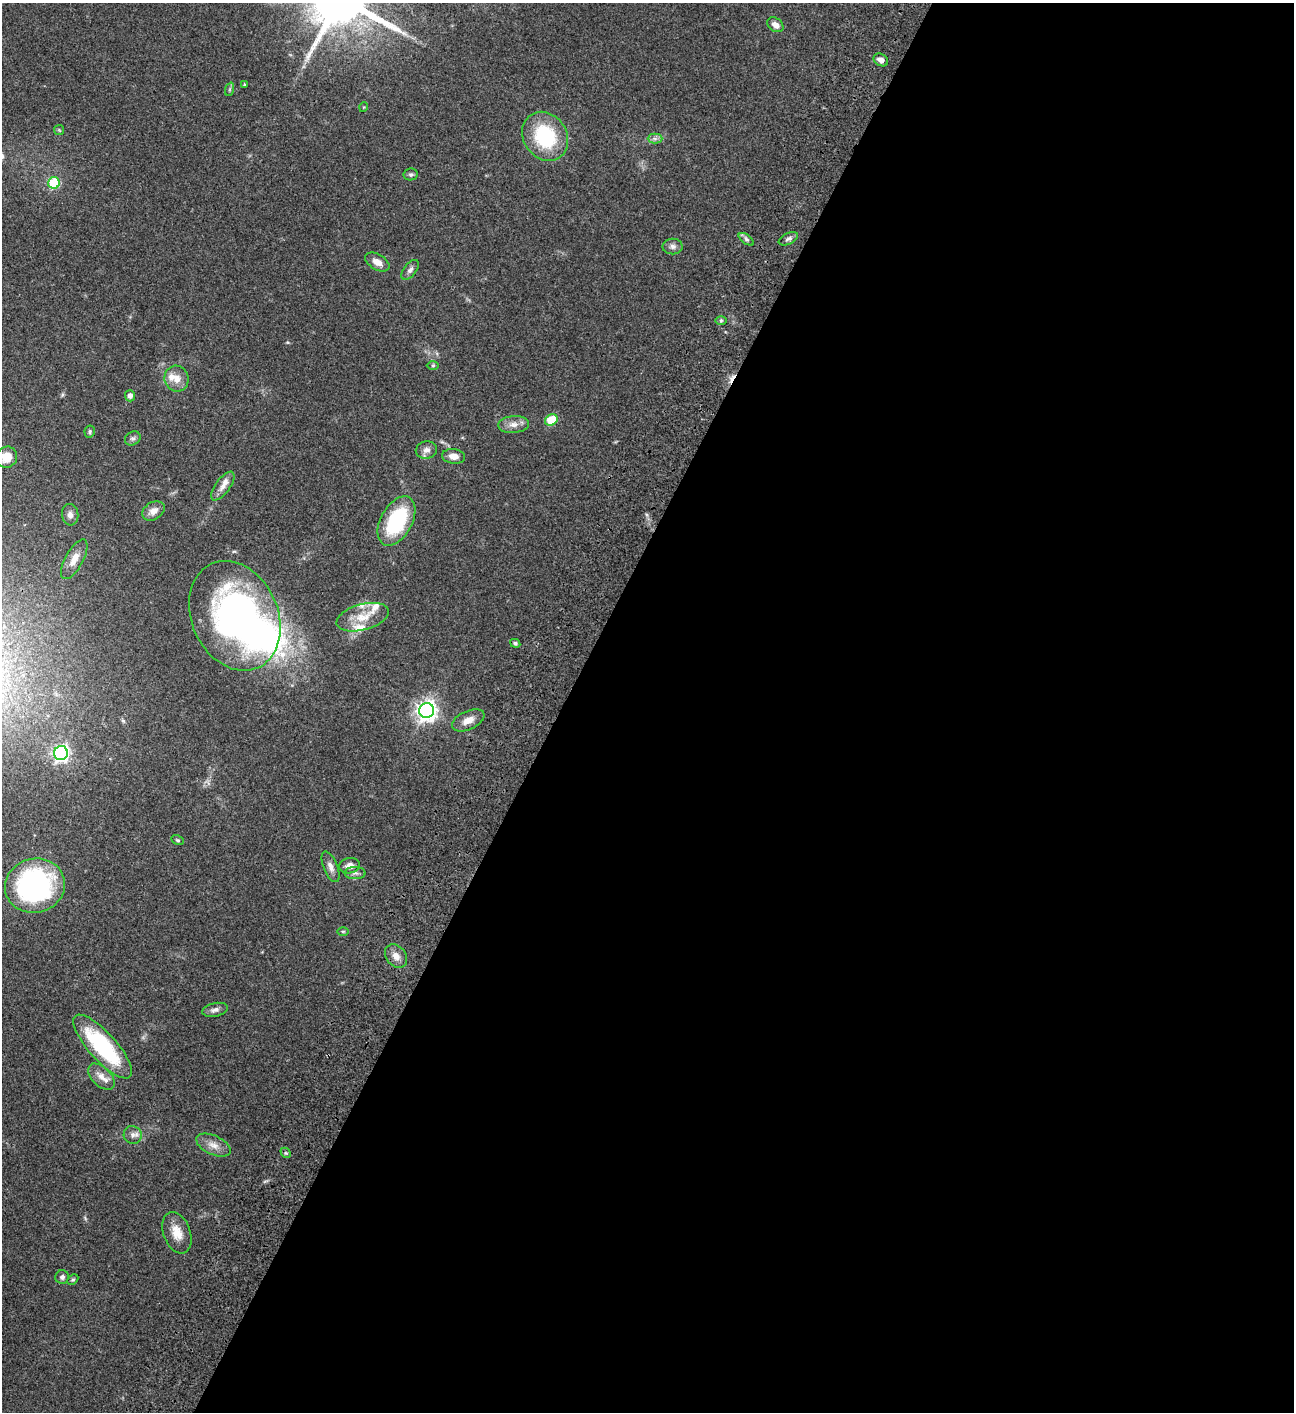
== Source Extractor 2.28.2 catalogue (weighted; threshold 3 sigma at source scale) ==
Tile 12 of 4 x 4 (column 4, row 3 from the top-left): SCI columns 4382-5673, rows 1613-3022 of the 6051 x 6048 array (HDU 1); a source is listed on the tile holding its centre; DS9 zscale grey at full resolution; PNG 1296 x 1414 px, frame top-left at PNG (2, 3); each listed source drawn as its Kron ellipse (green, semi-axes under 4 px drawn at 4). Shown black and unused: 57% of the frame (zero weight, under 3 of 4 exposures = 13% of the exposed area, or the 3 px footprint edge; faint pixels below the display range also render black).
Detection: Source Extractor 2.28.2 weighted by HDU 2 'WHT'; one run over the whole footprint, this tile lists its part. Background 0.0643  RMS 0.0059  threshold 0.0264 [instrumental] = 3 sigma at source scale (4.5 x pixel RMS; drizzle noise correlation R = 1.50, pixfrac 1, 0.05/0.05 arcsec/px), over >= 5 px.
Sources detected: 60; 1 inside a brighter object's white glare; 1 cosmic-ray / hot-pixel residue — neither listed nor drawn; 5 inside a brighter listed object's ellipse — not listed separately; the other 53 listed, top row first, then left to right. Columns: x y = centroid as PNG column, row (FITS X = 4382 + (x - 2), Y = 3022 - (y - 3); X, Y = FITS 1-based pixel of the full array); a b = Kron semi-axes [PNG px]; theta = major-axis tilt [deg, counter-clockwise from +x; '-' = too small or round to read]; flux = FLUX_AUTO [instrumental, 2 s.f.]
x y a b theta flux
775 25 9 6 -38 3.5
881 60 8 5 -33 3.4
244 84 3 3 - 0.52
230 89 7 4 71 0.95
364 107 5 3 - 0.45
59 130 5 5 - 0.66
545 136 26 21 -55 39
655 139 7 5 0 1.6
411 174 7 6 - 1.1
54 183 6 5 - 29
746 239 9 4 -36 1.5
788 239 10 5 25 2
673 246 10 8 0 2.4
377 262 13 7 -30 4.6
410 270 11 6 52 1.9
721 320 6 4 0 0.79
433 365 6 4 1 0.77
177 379 13 12 - 5.8
130 396 5 5 - 2.5
551 420 6 5 - 20
513 424 15 8 5 4.2
90 432 6 5 - 0.91
133 439 8 6 32 1.5
426 450 11 8 11 3
454 456 11 7 -6 4
7 457 11 10 - 7.1
223 486 17 7 54 3.9
153 511 12 8 32 4.2
70 515 11 8 -83 2.8
396 521 27 15 61 42
74 559 22 9 61 5.7
235 616 57 43 -66 210
363 617 27 13 15 11
515 643 5 4 - 1.1
427 710 7 7 - 330
468 720 17 9 25 5.7
61 753 7 7 - 170
178 840 6 4 -27 0.84
349 866 10 7 11 4
330 867 16 7 -68 3.3
355 873 10 6 0 2
35 886 30 27 15 110
343 931 6 4 0 0.66
396 956 13 10 -50 4.7
215 1010 13 6 12 2.3
103 1047 41 14 -48 54
101 1077 16 9 -45 5.1
133 1135 9 8 - 2.6
213 1145 18 9 -24 5.1
286 1153 6 4 -43 0.89
177 1233 21 13 -69 8.7
62 1277 7 6 - 1.7
73 1280 6 4 47 0.85